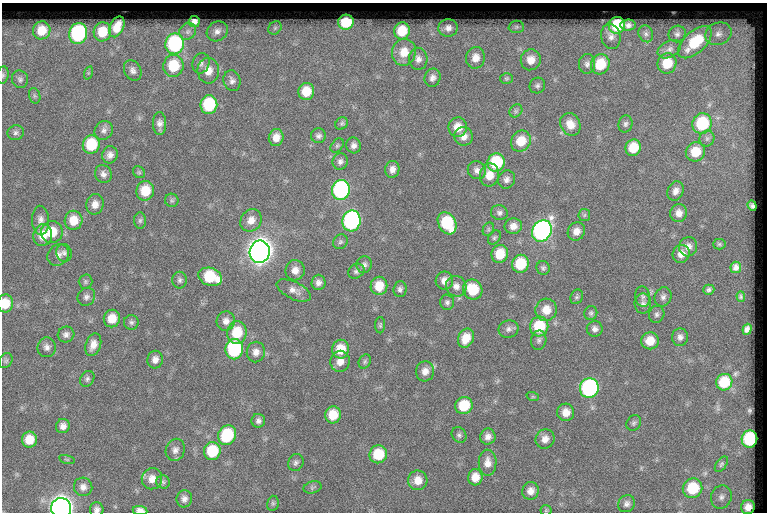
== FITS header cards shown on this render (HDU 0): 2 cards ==
NAXIS1  =                  765
NAXIS2  =                  510

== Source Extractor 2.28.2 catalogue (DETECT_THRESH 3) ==
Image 765 x 510 px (HDU 0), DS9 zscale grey, 1 PNG px = 1 image px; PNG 769 x 514 px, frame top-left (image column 1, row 510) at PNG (2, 3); each listed source drawn as its Kron ellipse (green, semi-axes under 4 px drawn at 4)
Background 56.3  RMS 6.5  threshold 19.6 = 3 sigma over >= 5 px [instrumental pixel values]
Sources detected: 192; all 192 listed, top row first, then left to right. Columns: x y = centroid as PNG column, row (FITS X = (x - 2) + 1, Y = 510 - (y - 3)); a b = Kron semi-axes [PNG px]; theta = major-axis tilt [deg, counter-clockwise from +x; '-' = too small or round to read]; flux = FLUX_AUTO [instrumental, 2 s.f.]
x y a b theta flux
194 22 5 5 - 2000
346 22 8 7 - 18000
617 25 8 8 - 19000
628 25 7 5 3 1700
117 27 11 7 65 6000
516 27 8 6 2 880
275 28 7 6 - 1000
448 28 10 8 6 2600
42 30 9 8 - 8200
188 31 9 8 - 2000
217 31 11 9 37 2600
402 31 8 8 - 11000
102 32 9 8 - 10000
78 34 10 9 - 59000
646 34 9 7 -65 1500
677 34 9 8 - 1600
718 34 13 11 22 4200
611 36 13 9 -77 2900
695 42 21 10 42 20000
175 44 10 9 - 56000
669 49 12 8 28 2400
404 52 13 12 - 8000
475 58 11 9 78 4400
418 59 11 9 -85 2900
531 60 10 10 - 5100
201 63 10 8 71 1900
667 63 10 9 - 11000
587 64 10 8 83 1900
600 64 10 9 - 14000
173 66 11 10 - 16000
133 70 11 8 -62 2000
208 71 13 10 -90 5200
88 73 7 4 71 610
3 75 9 5 81 900
433 78 9 8 - 2100
506 78 6 5 - 720
20 79 9 8 - 1400
232 81 10 8 -74 2000
537 86 8 7 - 1300
306 91 8 8 - 9100
35 96 8 5 -72 870
209 105 9 8 - 26000
516 111 7 6 - 940
342 123 7 6 - 830
702 123 10 9 - 26000
160 124 11 6 -89 2400
570 124 12 9 -61 5400
625 124 8 7 - 1200
458 127 10 9 - 6200
104 130 10 9 - 2000
16 133 8 7 - 1300
318 136 7 7 - 1500
463 136 9 9 - 3400
276 137 8 7 - 3900
707 138 8 7 - 1400
521 141 11 9 58 8800
91 144 9 8 - 16000
337 145 8 5 49 900
354 145 8 7 - 2100
633 148 8 7 - 10000
695 152 10 9 - 10000
110 155 8 7 - 2500
340 161 8 7 - 1700
496 162 9 8 - 23000
392 169 8 7 - 2600
477 170 9 8 - 2200
139 172 6 5 - 760
103 174 9 8 - 2100
489 175 11 9 80 5600
507 179 9 8 - 2100
341 190 10 9 - 79000
145 191 10 9 - 10000
676 191 10 7 66 2700
172 200 7 6 - 940
95 204 10 8 78 3400
752 206 5 4 - 1000
499 213 8 7 - 1500
679 213 9 8 - 3400
584 215 6 5 - 750
41 220 14 8 -87 2900
73 220 9 9 - 7300
140 220 8 6 88 1100
251 220 12 10 58 4000
351 221 10 9 - 92000
447 223 12 8 -61 26000
513 226 8 8 - 3200
488 229 7 5 62 830
542 231 11 9 62 160000
576 231 9 8 - 3700
52 232 11 10 - 9400
43 235 11 9 77 6500
494 238 8 5 51 940
340 242 8 6 46 1200
719 244 6 5 - 750
688 247 9 9 - 3000
260 252 11 10 - 540000
64 253 9 7 -74 1500
500 254 9 8 - 10000
681 254 9 8 - 3800
58 255 11 10 - 2500
520 264 9 8 - 16000
364 265 8 7 - 1500
736 267 5 5 - 1900
543 268 7 6 - 1100
295 270 10 9 - 3500
356 271 8 7 - 1400
210 277 12 8 -20 20000
180 280 8 7 - 1300
444 281 9 8 - 3000
85 282 7 7 - 930
318 282 7 7 - 2100
379 286 9 8 - 8200
456 286 10 10 - 2900
400 289 8 6 86 1400
294 290 18 8 -26 3300
473 290 10 9 - 16000
709 290 5 5 - 1000
86 297 9 8 - 1700
577 297 7 6 - 880
643 297 10 7 -85 1700
663 297 10 8 68 1800
741 297 5 4 - 610
447 302 7 7 - 1200
5 303 9 7 83 7600
643 304 10 8 89 1900
546 310 11 10 - 6600
591 313 7 6 - 1000
657 314 8 7 - 1500
112 318 9 8 - 6900
226 321 10 9 - 2700
131 322 7 7 - 1200
380 325 8 5 90 810
539 326 10 9 - 19000
508 329 10 8 20 1900
595 329 8 8 - 1900
747 329 5 4 - 1400
237 333 11 10 - 12000
66 334 8 7 - 1800
680 337 9 8 - 2000
466 338 10 7 65 6500
539 340 9 7 78 1500
650 341 9 8 - 6800
93 345 12 7 72 3800
47 347 10 9 - 2100
234 349 10 9 - 44000
341 349 9 8 - 8500
256 352 10 9 - 2900
6 360 8 6 57 970
155 360 9 7 81 2700
340 361 10 9 - 3800
365 361 7 5 60 910
425 371 10 9 - 3400
87 379 8 6 55 1200
724 382 8 8 - 12000
589 388 10 9 - 77000
533 397 6 4 -18 550
464 406 9 8 - 12000
566 412 9 8 - 4600
333 415 8 8 - 9000
258 421 7 7 - 1600
634 423 8 6 57 1100
63 426 7 7 - 2300
227 435 10 8 64 25000
459 435 8 6 -51 1100
488 437 8 7 - 2300
29 439 8 7 - 7000
545 439 10 9 - 3200
749 439 8 8 - 28000
175 450 11 9 71 2500
212 451 9 8 - 18000
378 454 9 8 - 14000
67 459 8 3 -13 560
296 463 9 7 67 1500
488 463 13 9 89 3600
721 464 9 5 53 800
475 477 8 7 - 5200
152 479 11 10 - 4100
418 480 10 9 - 5200
163 482 7 6 - 970
83 487 9 9 - 2500
312 487 9 6 14 970
693 488 10 9 - 18000
531 491 9 8 - 3100
721 497 12 10 72 2800
184 499 8 7 - 2100
273 503 8 6 77 920
627 504 9 8 - 1700
748 507 7 6 - 3700
61 508 10 10 - 390000
97 509 7 7 - 1700
140 510 7 4 -8 2800
546 510 5 5 - 570
At the frame edge (FLAGS 8, measured only in part): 5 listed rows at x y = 3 75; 5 303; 61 508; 97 509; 140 510